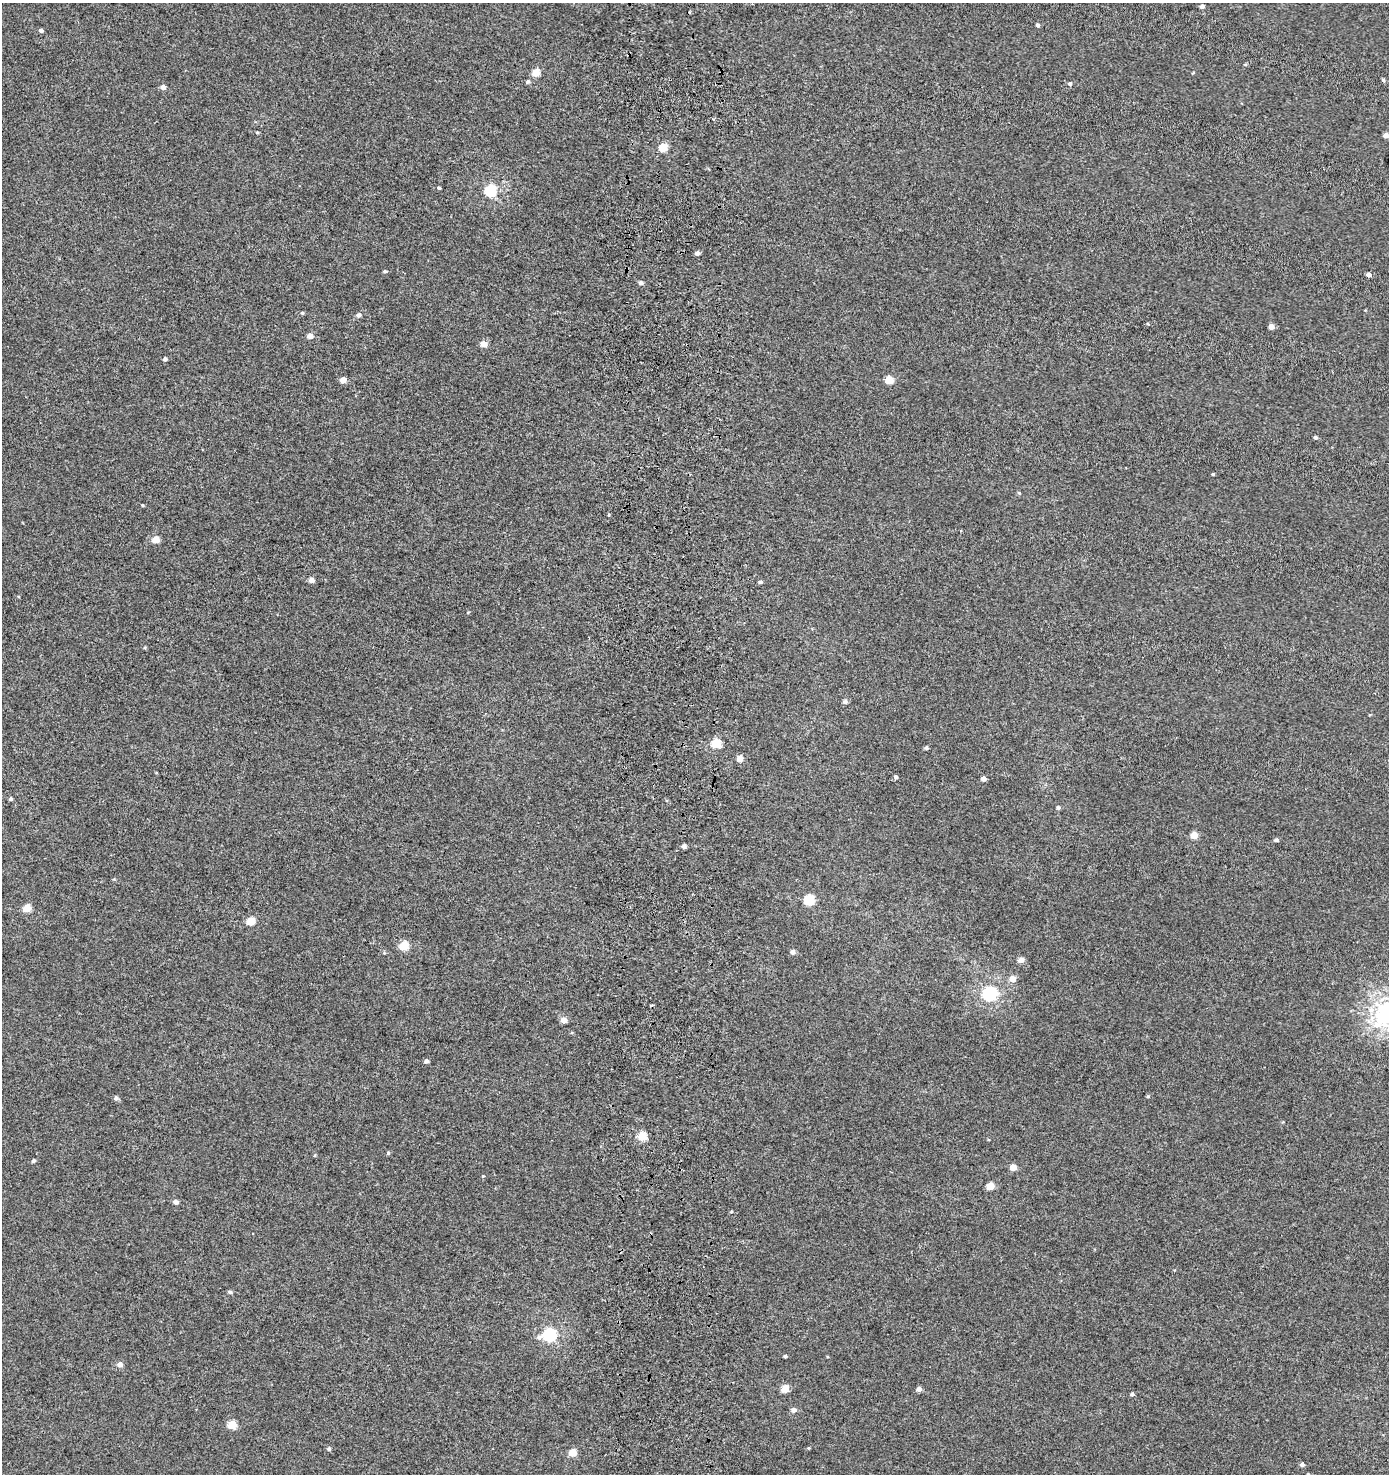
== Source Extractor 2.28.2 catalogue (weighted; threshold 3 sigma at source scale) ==
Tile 5 of 3 x 3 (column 2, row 2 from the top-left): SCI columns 1729-3115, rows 1576-3047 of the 4819 x 4580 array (HDU 1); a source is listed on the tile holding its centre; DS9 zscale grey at full resolution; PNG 1391 x 1476 px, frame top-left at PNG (2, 3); no overlay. Shown black and unused: <1% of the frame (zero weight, under 3 of 5 exposures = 3% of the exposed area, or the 3 px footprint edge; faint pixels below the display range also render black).
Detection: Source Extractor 2.28.2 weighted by HDU 2 'WHT'; one run over the whole footprint, this tile lists its part. Background -2.44e-04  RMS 0.0028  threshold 0.0126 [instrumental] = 3 sigma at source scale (4.5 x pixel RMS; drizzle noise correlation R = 1.50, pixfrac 1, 0.0396/0.0396 arcsec/px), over >= 5 px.
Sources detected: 78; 1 cosmic-ray / hot-pixel residue — not listed; the other 77 listed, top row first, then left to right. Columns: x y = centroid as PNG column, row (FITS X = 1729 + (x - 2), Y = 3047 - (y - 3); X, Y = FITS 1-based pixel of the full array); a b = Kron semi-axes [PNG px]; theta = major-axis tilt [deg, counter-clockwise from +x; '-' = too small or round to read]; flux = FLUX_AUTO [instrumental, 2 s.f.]
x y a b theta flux
1202 6 4 4 - 0.77
1038 25 5 4 - 0.48
41 30 5 4 - 0.67
536 73 5 5 - 5.9
1383 80 5 4 - 0.46
528 82 5 5 - 0.45
1070 84 5 5 - 0.55
163 87 5 5 - 1.1
257 132 4 3 - 0.29
1386 135 5 5 - 1.2
663 148 5 5 - 7.7
439 188 4 3 - 0.41
490 190 6 5 - 25
697 253 5 4 - 0.85
385 271 4 4 - 0.44
1368 275 5 4 - 0.86
641 283 5 4 - 0.72
302 313 4 4 - 0.32
358 315 6 5 - 0.86
1271 327 5 5 - 1.6
310 336 5 4 - 2.1
483 344 5 5 - 2.7
165 359 4 4 - 0.56
343 380 4 4 - 2.9
889 380 5 5 - 7.1
1315 437 5 5 - 0.43
1213 474 3 3 - 0.29
1019 493 5 4 - 0.36
142 505 4 3 - 0.24
156 539 5 4 - 5
311 580 5 4 - 1.9
760 582 5 4 - 0.47
468 612 5 3 - 0.2
845 702 6 5 - 0.74
716 744 5 5 - 11
926 748 5 4 - 0.54
740 758 5 5 - 2.7
896 777 5 5 - 0.51
983 779 4 4 - 1.1
11 799 4 4 - 0.47
1058 808 5 5 - 0.45
1194 835 5 5 - 4.1
1276 840 5 4 - 0.59
684 847 5 4 - 0.93
809 900 6 5 - 17
27 908 5 5 - 6.6
251 921 5 5 - 7.2
404 946 5 5 - 8.6
793 952 5 5 - 1.1
1021 960 5 5 - 1.7
1013 979 5 5 - 2.7
989 993 6 6 - 53
1387 1014 8 8 - 180
563 1020 5 5 - 2.6
426 1061 5 4 - 0.71
1148 1096 5 4 - 0.31
116 1098 5 5 - 0.72
642 1136 5 5 - 9.1
388 1153 5 5 - 0.36
315 1155 4 3 - 0.26
33 1161 5 4 - 0.52
1013 1167 5 5 - 2.6
483 1176 4 3 - 0.21
990 1186 5 5 - 4.3
176 1202 5 5 - 0.99
230 1292 6 4 -16 0.52
549 1335 7 6 - 41
785 1356 4 3 - 0.43
120 1364 6 6 - 1.5
785 1389 5 5 - 4.8
919 1389 5 5 - 1.1
1132 1394 5 4 - 0.52
794 1410 5 5 - 1.2
232 1425 5 5 - 7
329 1449 5 5 - 0.49
572 1452 5 5 - 5.9
1302 1465 5 4 - 0.74
Isophote crosses this tile's border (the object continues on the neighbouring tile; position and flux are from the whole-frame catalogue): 1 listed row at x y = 1387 1014